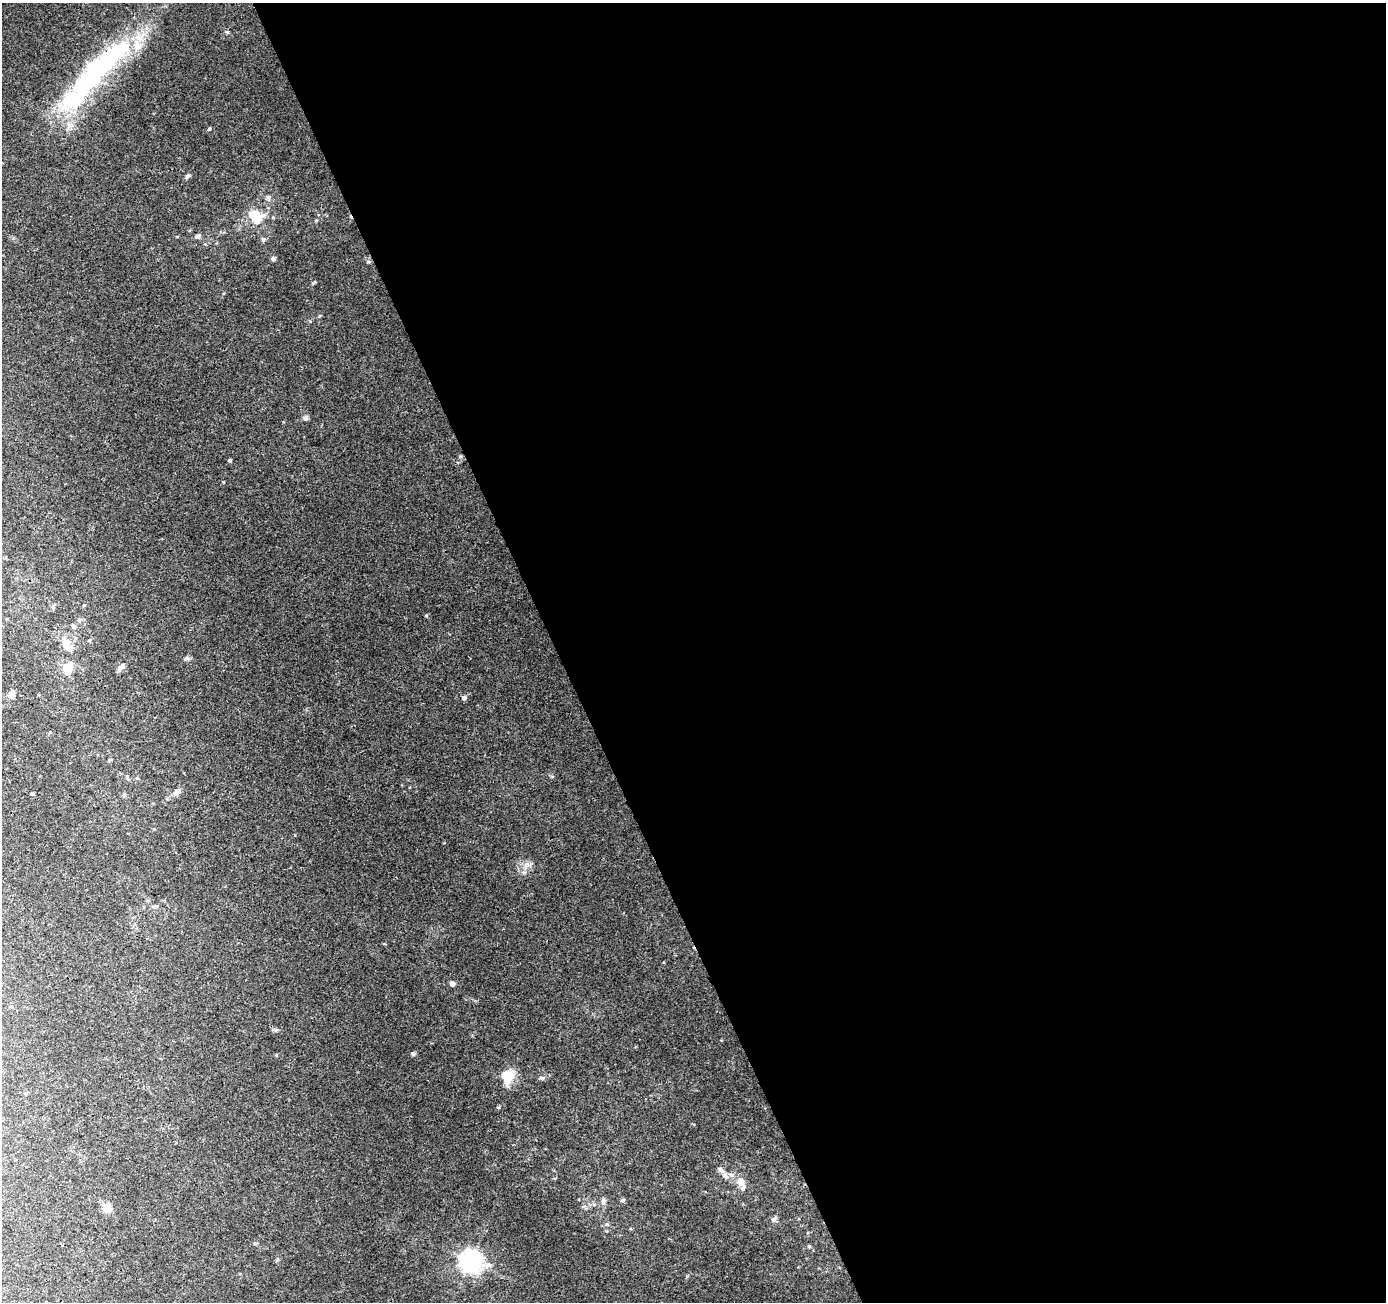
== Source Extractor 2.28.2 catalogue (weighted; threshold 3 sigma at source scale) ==
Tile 8 of 4 x 4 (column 4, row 2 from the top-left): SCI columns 4204-5587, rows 2704-4003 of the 5645 x 5464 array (HDU 1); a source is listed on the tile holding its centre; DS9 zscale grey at full resolution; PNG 1388 x 1304 px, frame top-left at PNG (2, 3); no overlay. Shown black and unused: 60% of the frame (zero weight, under 3 of 4 exposures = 5% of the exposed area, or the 3 px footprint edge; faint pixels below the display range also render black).
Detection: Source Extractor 2.28.2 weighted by HDU 2 'WHT'; one run over the whole footprint, this tile lists its part. Background 0.0265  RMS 0.0037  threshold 0.0165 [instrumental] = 3 sigma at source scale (4.5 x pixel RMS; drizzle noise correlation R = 1.50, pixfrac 1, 0.0396/0.0396 arcsec/px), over >= 5 px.
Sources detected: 48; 1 inside a brighter object's white glare — not listed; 5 inside a brighter listed object's ellipse — not listed separately; the other 42 listed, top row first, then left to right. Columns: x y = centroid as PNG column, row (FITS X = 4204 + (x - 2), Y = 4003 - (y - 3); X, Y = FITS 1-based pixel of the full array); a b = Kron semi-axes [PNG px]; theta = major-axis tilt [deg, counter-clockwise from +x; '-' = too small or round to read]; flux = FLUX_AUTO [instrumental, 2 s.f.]
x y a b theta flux
227 32 5 5 - 0.49
103 63 94 30 42 62
209 129 5 3 - 0.5
188 176 8 4 41 0.87
268 197 6 6 - 0.99
254 215 22 16 -8 8.6
198 236 7 5 16 1
263 239 7 5 -86 0.71
273 258 5 4 - 1.2
368 261 6 4 -1 0.53
305 418 7 6 - 0.95
460 457 6 4 1 0.48
230 460 4 3 - 0.58
84 605 5 3 - 0.32
53 607 5 5 - 0.62
426 616 5 3 - 0.36
74 627 7 5 -28 0.75
89 640 5 4 - 0.45
67 645 15 9 -71 5.2
187 658 9 5 9 0.78
121 667 12 5 51 1.3
68 668 13 10 74 5.9
12 694 8 6 37 2.2
464 698 6 5 - 1
177 792 11 7 40 1.7
32 794 4 3 - 0.5
124 795 6 4 45 0.49
527 865 9 4 45 1.2
452 984 5 4 - 1.7
413 1054 5 4 - 0.85
508 1076 18 13 66 7.1
542 1078 7 5 -2 0.8
725 1175 8 7 - 1.4
741 1182 14 9 -55 3.1
623 1200 6 5 - 0.63
603 1201 11 6 89 1.2
107 1208 11 9 -50 3.7
774 1219 6 6 - 1.2
607 1224 6 4 -1 0.54
809 1246 4 4 - 0.51
471 1261 8 7 - 270
488 1265 10 8 16 1.9
Unlisted compact peaks at least as high as the median listed source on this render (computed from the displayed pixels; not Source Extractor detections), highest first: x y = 313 283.